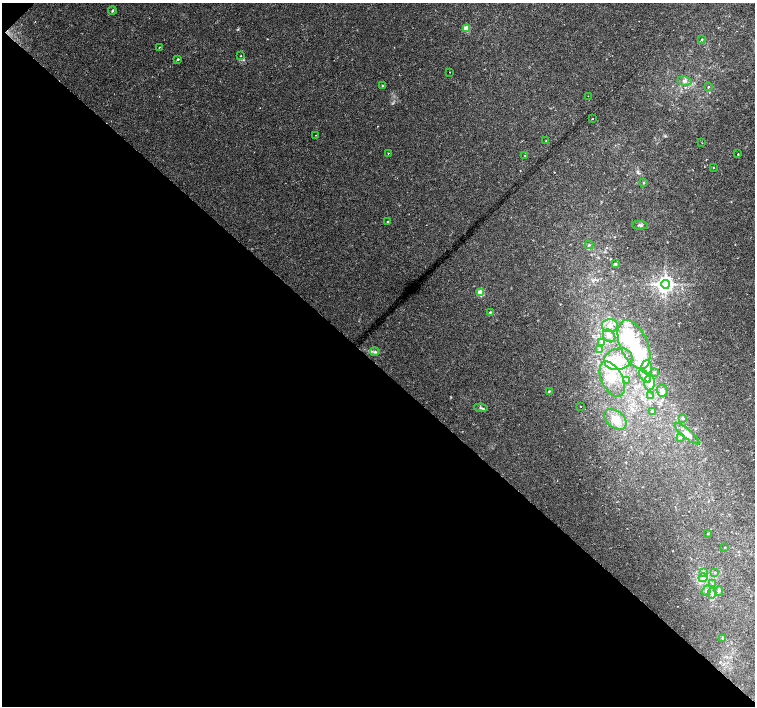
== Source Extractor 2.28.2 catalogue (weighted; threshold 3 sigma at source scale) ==
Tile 9 of 4 x 4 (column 1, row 3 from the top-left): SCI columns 1-1505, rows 1572-2979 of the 6025 x 6025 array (HDU 1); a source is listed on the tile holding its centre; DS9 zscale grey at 2 x 2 block average (1 PNG px = mean of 2 x 2 image px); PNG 757 x 708 px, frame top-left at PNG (2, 3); each listed source drawn as its Kron ellipse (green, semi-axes under 4 px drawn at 4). Shown black and unused: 49% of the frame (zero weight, under 2 of 3 exposures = <1% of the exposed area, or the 3 px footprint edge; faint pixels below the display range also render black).
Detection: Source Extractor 2.28.2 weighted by HDU 2 'WHT'; one run over the whole footprint, this tile lists its part. Background 0.0254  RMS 0.0028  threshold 0.0128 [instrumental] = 3 sigma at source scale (4.5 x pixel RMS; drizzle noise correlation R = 1.50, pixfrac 1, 0.0396/0.0396 arcsec/px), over >= 5 px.
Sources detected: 77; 2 inside a brighter object's white glare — neither listed nor drawn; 15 inside a brighter listed object's ellipse — not listed separately; the other 60 listed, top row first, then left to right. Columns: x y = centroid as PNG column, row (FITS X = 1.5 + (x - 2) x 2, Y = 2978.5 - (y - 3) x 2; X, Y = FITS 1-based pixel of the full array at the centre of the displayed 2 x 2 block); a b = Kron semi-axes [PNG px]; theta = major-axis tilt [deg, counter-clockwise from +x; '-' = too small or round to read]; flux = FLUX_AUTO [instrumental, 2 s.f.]
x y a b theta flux
112 10 4 3 - 0.67
466 28 3 3 - 16
702 40 3 2 - 0.4
159 47 2 2 - 0.48
241 56 2 2 - 0.35
178 59 3 3 - 0.72
450 72 2 2 - 0.32
684 81 7 4 -12 2
382 86 3 2 - 0.4
708 87 2 2 - 0.64
588 96 2 2 - 0.56
592 119 2 2 - 0.69
316 135 2 2 - 0.22
546 141 2 2 - 0.31
702 143 2 2 - 0.23
388 153 2 2 - 0.8
738 154 2 2 - 0.39
525 156 2 2 - 0.31
713 167 2 2 - 0.3
643 183 3 3 - 0.58
387 221 2 2 - 0.48
640 225 8 2 -5 1
589 245 4 2 - 0.69
615 264 3 3 - 0.85
665 284 4 4 - 350
481 293 3 3 - 24
490 312 3 3 - 0.57
610 326 8 6 0 4.1
609 336 7 5 -50 2.6
601 343 4 4 - 1.3
634 344 26 13 -66 30
599 349 3 3 - 0.75
375 352 5 4 - 1.3
618 359 14 10 14 12
647 367 7 5 -88 2.8
655 372 3 3 - 0.53
645 376 8 3 -49 2.1
612 379 19 10 -64 13
627 380 3 3 - 0.59
650 382 8 5 88 3.3
549 391 3 2 - 1.8
662 391 6 5 - 2.6
650 396 3 2 - 0.57
581 406 2 2 - 0.28
481 408 7 2 -8 0.95
652 412 4 2 - 0.52
682 418 3 3 - 0.66
615 419 13 8 -38 7.1
687 434 15 4 -40 4.2
680 437 4 2 - 0.65
708 533 2 2 - 0.36
725 547 2 2 - 0.29
703 572 3 3 - 0.74
715 573 3 3 - 0.65
703 578 4 4 - 1.5
713 583 3 2 - 0.56
706 591 5 4 - 1.4
719 591 5 3 - 1
712 593 5 4 - 1.6
722 638 3 3 - 0.53
Diffuse or blended objects may show on this block-average render without a row.